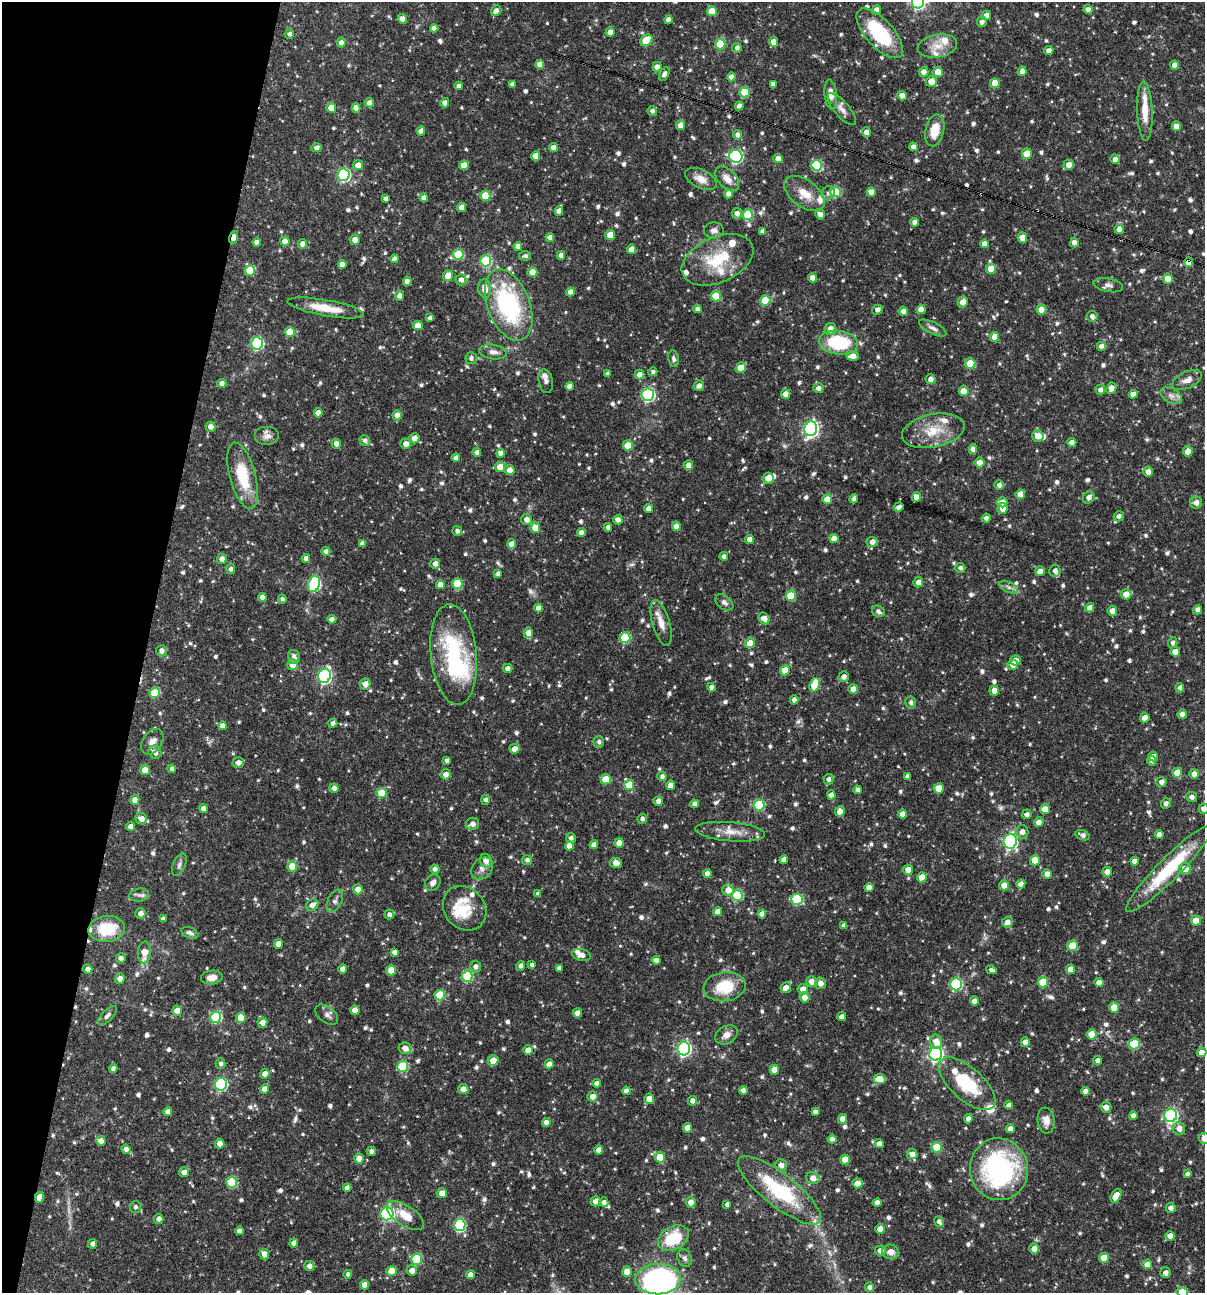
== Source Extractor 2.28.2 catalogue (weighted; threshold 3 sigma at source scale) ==
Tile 9 of 4 x 4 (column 1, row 3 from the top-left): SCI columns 250-1452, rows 1293-2583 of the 5187 x 5168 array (HDU 1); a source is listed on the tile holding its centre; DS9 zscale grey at full resolution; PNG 1207 x 1295 px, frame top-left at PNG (2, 2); each listed source drawn as its Kron ellipse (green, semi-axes under 4 px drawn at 4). Shown black and unused: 12% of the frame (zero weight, under 3 of 4 exposures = <1% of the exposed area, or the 3 px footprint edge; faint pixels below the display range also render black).
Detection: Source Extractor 2.28.2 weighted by HDU 2 'WHT'; one run over the whole footprint, this tile lists its part. Background 0.0707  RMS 0.0036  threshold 0.0161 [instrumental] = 3 sigma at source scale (4.5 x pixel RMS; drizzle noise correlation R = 1.50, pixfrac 1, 0.05/0.05 arcsec/px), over >= 5 px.
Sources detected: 955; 1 too faint to see at this stretch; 2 inside a brighter object's white glare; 4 cosmic-ray / hot-pixel residue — neither listed nor drawn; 26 inside a brighter listed object's ellipse — not listed separately; of the other 922, all 500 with FLUX_AUTO >= 1.02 (the completeness limit of this list) listed and drawn (422 fainter detections not listed), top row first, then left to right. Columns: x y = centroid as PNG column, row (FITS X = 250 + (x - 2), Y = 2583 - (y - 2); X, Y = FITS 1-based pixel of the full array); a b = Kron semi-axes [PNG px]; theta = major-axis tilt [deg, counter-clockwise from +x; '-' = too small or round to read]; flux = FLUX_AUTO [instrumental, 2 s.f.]
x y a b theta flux
918 2 6 6 - 63
496 10 6 5 - 1.6
876 10 4 4 - 2
1088 10 4 4 - 1.9
712 11 5 5 - 6.8
986 15 5 4 - 2.3
402 19 5 4 - 2.2
669 20 4 4 - 2.1
982 22 5 5 - 1.3
434 28 4 4 - 1.9
610 32 4 4 - 2.2
880 33 31 14 -48 23
289 34 5 4 - 1.1
646 40 7 5 39 10
341 42 5 4 - 1.7
773 42 5 4 - 2.8
720 44 5 5 - 11
937 46 20 11 9 4.9
737 48 5 5 - 1.3
1049 50 4 4 - 1.7
540 64 4 4 - 2.7
1175 65 4 4 - 2.4
657 67 5 4 - 2.5
1022 71 4 4 - 2.7
924 72 5 4 - 2.2
938 72 5 5 - 4.2
664 74 7 4 62 1.3
731 77 4 4 - 1.9
931 81 5 5 - 4
995 83 5 5 - 6.8
512 84 4 4 - 1.1
773 84 4 4 - 1.4
458 86 4 4 - 1.2
745 92 5 5 - 15
831 94 15 6 -84 3
902 95 5 4 - 2.4
369 103 4 4 - 2.3
445 103 4 4 - 1.9
739 106 4 4 - 1.5
331 108 5 4 - 4.2
356 108 4 4 - 2.3
842 109 20 7 -50 2.6
652 111 5 4 - 1.1
1145 111 29 7 -88 6.5
681 125 4 4 - 2.9
1176 126 5 4 - 2.5
935 130 16 9 77 7.2
421 131 4 4 - 2.1
867 132 5 4 - 2.5
737 135 5 4 - 1.4
913 147 4 4 - 2
316 148 5 4 - 1.4
553 148 4 4 - 1.9
1027 154 5 5 - 7
536 156 5 4 - 3.1
736 156 6 6 - 47
778 158 4 4 - 2.3
1115 159 5 4 - 1.5
358 165 5 5 - 2.6
464 165 5 4 - 5.3
816 165 5 5 - 21
1069 165 5 5 - 2.6
344 175 6 6 - 46
701 179 17 9 -26 3.5
727 179 15 9 -46 3.6
835 192 5 5 - 16
871 192 5 4 - 3
828 193 7 6 - 1.1
728 194 4 4 - 1.8
804 194 23 13 -37 6.4
485 196 5 5 - 11
386 198 4 3 - 1.2
424 198 4 4 - 1.8
462 207 4 4 - 2.3
559 211 4 4 - 2.3
737 213 5 5 - 1.8
820 214 5 4 - 1.7
748 215 5 5 - 15
915 222 4 4 - 2.1
1119 229 5 4 - 1.8
714 230 10 8 5 1.5
762 231 4 4 - 1.1
610 235 5 5 - 5.3
233 237 6 3 73 2.8
550 237 4 4 - 1.8
1022 238 5 4 - 4.1
355 240 5 5 - 2.3
285 241 5 4 - 2.4
257 242 4 4 - 1.9
1074 243 4 4 - 2.7
303 244 5 4 - 2.2
985 244 4 4 - 2.5
518 246 4 4 - 2.2
632 249 4 4 - 2.7
458 254 5 5 - 17
561 255 4 4 - 1.8
525 256 6 5 - 1.1
394 259 4 4 - 1.8
718 260 38 22 23 16
486 261 5 5 - 28
1188 262 5 4 - 2.2
342 264 4 4 - 2.1
991 269 5 5 - 7.2
250 270 5 5 - 8.6
532 272 5 5 - 3.4
448 276 5 5 - 5.5
813 278 4 4 - 2.3
1168 279 5 5 - 3.5
461 280 5 5 - 1.7
407 281 4 4 - 2.9
1108 285 15 6 -12 1.7
485 289 9 6 -82 3.6
570 292 4 4 - 2.2
399 296 5 4 - 1.8
716 296 5 5 - 11
765 300 5 5 - 12
963 302 5 5 - 2.9
509 305 37 21 -69 43
326 308 39 8 -10 8.1
697 309 4 4 - 1
921 309 4 4 - 3.1
877 310 5 4 - 1.7
1041 310 5 5 - 5.3
903 311 5 4 - 1.8
1092 316 5 5 - 1.2
430 318 4 3 - 1
418 326 5 4 - 4.4
933 328 15 6 -26 1.7
830 329 6 5 - 3
290 332 5 5 - 8.2
995 337 5 4 - 3.5
257 343 6 6 - 36
838 343 19 12 -8 23
1102 346 5 5 - 2.6
493 352 14 7 -9 2.1
853 356 6 5 - 3
471 358 6 5 - 1.1
673 359 8 5 -78 1
970 363 5 5 - 11
741 368 6 5 - 5.7
653 372 4 4 - 1.1
608 374 4 3 - 1.1
639 375 5 5 - 2.3
930 379 5 4 - 1.9
1187 380 16 8 25 2.8
546 381 12 7 -78 1.3
222 383 5 4 - 1.5
570 386 4 4 - 2
699 386 5 5 - 1.6
818 388 5 5 - 1.7
1111 388 6 4 64 2.9
1100 390 5 4 - 1.5
964 391 5 5 - 6.1
786 394 5 5 - 2.8
1133 394 4 4 - 2.1
648 395 6 6 - 48
1171 396 11 7 -31 2
318 413 5 4 - 2
397 415 5 4 - 2.4
210 427 5 5 - 1.9
811 429 7 6 - 90
933 431 32 16 12 11
267 436 12 9 0 2.2
1038 436 6 5 - 3.2
414 438 5 5 - 2.9
365 440 5 5 - 1.3
1072 442 4 4 - 2.3
336 444 5 4 - 1.9
406 444 5 5 - 2.5
628 445 5 5 - 7.6
973 449 5 4 - 2.1
1188 451 5 5 - 2.6
477 452 4 4 - 1.4
501 453 4 4 - 2.2
456 458 4 4 - 1.9
980 462 5 5 - 2.4
688 465 5 4 - 2.3
500 467 5 5 - 5.6
510 470 5 5 - 3.1
1148 472 5 5 - 2.5
243 476 34 13 -75 14
768 478 5 5 - 3.6
999 485 4 4 - 1.3
1020 494 5 4 - 3.1
916 497 5 4 - 3
1089 497 6 5 - 2
827 499 5 5 - 5
854 499 4 4 - 1.4
1002 502 5 5 - 2.9
1196 503 6 6 - 2.1
899 507 5 4 - 1.7
1003 508 5 5 - 2.7
649 509 4 4 - 2.4
1119 516 5 5 - 1.3
986 518 4 4 - 1.3
526 519 5 5 - 2.5
618 520 4 4 - 2.2
676 526 5 4 - 2.3
608 527 4 4 - 1.4
535 528 5 5 - 5.1
457 531 5 5 - 1.2
581 532 4 4 - 1.9
834 538 4 4 - 2.9
750 539 4 4 - 2.3
872 542 5 5 - 2.3
362 544 4 4 - 1.4
512 544 4 4 - 3.1
326 551 4 4 - 1.2
724 556 4 4 - 1.2
222 559 5 4 - 2.1
306 559 4 4 - 1.8
435 564 5 4 - 2
960 568 5 5 - 1.1
231 569 5 4 - 1
1040 571 5 5 - 2.8
1055 571 6 5 - 1.4
498 574 4 4 - 1.3
918 582 5 5 - 2.4
314 584 8 6 73 42
457 584 5 5 - 11
440 585 4 4 - 2.7
1008 587 10 5 -27 1.3
1126 594 5 5 - 3.4
791 596 5 5 - 10
262 597 4 4 - 2.5
282 599 4 4 - 1
724 602 10 6 -36 1.3
538 608 4 4 - 2.4
1090 608 5 4 - 2.3
1198 610 4 4 - 1.4
878 611 7 5 -32 1.4
1112 611 5 5 - 2.6
764 618 6 5 - 3.1
332 619 4 4 - 1.6
661 623 24 8 -74 4
528 633 5 4 - 3.2
625 638 5 5 - 16
750 643 5 4 - 6.2
1173 643 5 4 - 1
161 651 5 5 - 1.5
1175 652 5 4 - 2.5
454 655 50 23 -84 42
294 657 7 6 - 1.6
1015 660 5 5 - 2.9
293 665 5 5 - 4.3
1013 665 5 5 - 2.3
507 668 5 4 - 1.5
785 670 5 5 - 4.7
324 676 7 6 - 67
844 677 5 5 - 1.6
365 684 5 5 - 2.6
815 685 7 5 70 12
711 687 4 4 - 1.6
1180 688 4 4 - 1.4
853 689 5 4 - 2.6
994 691 5 4 - 2.4
155 693 5 5 - 13
794 700 4 4 - 1.7
911 702 6 5 - 1.1
1182 714 5 4 - 1.8
1145 718 5 4 - 3.3
333 723 4 4 - 1.5
223 726 4 4 - 2.7
152 742 14 9 54 2.7
599 742 6 5 - 1.2
514 749 5 5 - 2.5
155 752 7 6 - 2.6
1153 756 5 4 - 3
447 761 4 4 - 1.2
1152 761 5 4 - 1.2
238 763 5 5 - 1.9
172 769 4 4 - 1.1
145 770 5 5 - 5.4
1177 773 5 5 - 5
446 774 5 5 - 1.9
1194 774 5 5 - 2.3
662 776 5 4 - 1.2
907 777 4 4 - 1.4
606 779 5 5 - 9.6
828 779 5 5 - 1.2
1161 782 5 5 - 1.6
629 785 5 5 - 8.2
671 785 5 4 - 3.1
334 788 4 4 - 1.8
939 788 5 5 - 6
857 790 4 4 - 1.3
382 793 5 5 - 7.8
831 795 4 4 - 2.1
1192 797 5 5 - 1.4
135 800 5 4 - 2.9
485 800 5 4 - 1
658 801 4 4 - 2.2
1166 803 5 5 - 1.3
695 804 4 4 - 1.5
759 805 5 5 - 21
204 808 4 4 - 2.4
1045 809 5 5 - 4.3
1204 809 5 5 - 2
840 811 5 4 - 2.9
903 814 4 4 - 2.9
1027 814 5 4 - 1.6
141 819 6 5 - 2.3
642 819 5 4 - 1.3
1039 822 5 5 - 2.4
472 824 7 6 - 1.9
131 827 4 4 - 2.6
730 832 35 9 -5 5.8
1022 832 7 6 - 2
1083 835 7 5 -20 1.4
1159 835 4 4 - 2.2
571 838 5 5 - 1.3
1010 841 7 6 - 70
619 843 5 4 - 4.5
594 845 4 4 - 2.1
569 846 4 4 - 3.2
527 860 5 5 - 1.2
784 860 4 4 - 2.4
1035 860 5 5 - 8.1
486 861 7 6 - 2.5
1135 861 4 4 - 2.1
616 863 6 5 - 2.8
179 865 12 6 65 1.2
292 866 5 5 - 6.7
482 868 12 9 46 2.2
435 869 4 4 - 1.4
1169 869 60 11 45 24
1185 869 6 5 - 4
908 870 5 5 - 3.1
1107 872 5 4 - 2.8
707 874 4 4 - 2.2
1047 874 4 4 - 2.5
922 877 5 4 - 4
433 883 8 7 - 1.6
1021 884 4 4 - 2
1004 885 5 5 - 3.2
869 888 4 4 - 3.1
358 889 5 5 - 2.8
728 890 6 6 - 3.5
538 894 4 4 - 1.3
139 895 10 6 7 1.2
737 895 5 5 - 22
797 899 6 5 - 23
335 901 12 7 64 1.6
312 905 7 5 44 2.4
465 908 24 20 -49 8.6
718 912 4 4 - 3.2
141 913 5 5 - 2
389 914 5 5 - 1.3
762 914 4 4 - 2.5
163 919 4 4 - 1.3
1196 921 5 5 - 5.6
1007 922 5 5 - 2
844 926 4 4 - 1.4
107 929 18 13 4 15
190 933 9 5 -23 1.1
278 944 5 4 - 3.5
1072 946 5 5 - 9.9
144 952 11 6 85 4.8
394 952 4 4 - 1.4
581 955 9 6 -11 2.3
121 958 5 4 - 1.3
656 960 4 4 - 1.7
532 965 4 4 - 1.2
521 966 5 4 - 1.5
475 967 6 5 - 1.7
559 968 4 4 - 1.5
88 969 5 4 - 1.7
343 969 4 4 - 2.4
1070 969 4 4 - 3
391 970 5 5 - 5.8
991 970 5 3 - 1.1
467 976 5 5 - 23
212 977 11 7 7 2.6
120 979 5 5 - 2.3
811 982 5 5 - 2.7
1043 982 5 5 - 12
820 983 6 5 - 2.3
1099 983 4 4 - 2.3
956 984 6 5 - 31
725 987 21 14 7 13
786 988 5 5 - 2.3
803 989 5 5 - 2.3
440 995 5 5 - 14
805 997 5 5 - 2.6
974 1001 4 4 - 2.9
1114 1008 5 5 - 6.1
355 1010 4 4 - 3.1
177 1011 5 5 - 4.1
577 1013 4 4 - 2.9
107 1015 12 5 45 1.3
327 1015 13 8 -36 1.8
215 1017 5 5 - 26
842 1017 4 4 - 1.7
241 1018 5 5 - 5.9
262 1023 5 5 - 2.3
1092 1034 5 5 - 7.1
726 1035 12 8 30 2.5
936 1041 7 6 - 3.6
1025 1042 5 4 - 2.5
1134 1044 5 5 - 15
405 1048 6 6 - 2.7
684 1049 6 6 - 72
528 1050 5 4 - 3
1201 1053 5 4 - 2.7
936 1054 7 6 - 84
1098 1060 4 4 - 1.7
493 1061 5 5 - 4.6
220 1064 5 5 - 1.1
549 1064 4 4 - 2.2
402 1066 5 5 - 21
113 1069 4 4 - 1.4
774 1070 5 4 - 3.9
265 1074 5 4 - 2.6
880 1079 6 5 - 5.3
597 1083 4 4 - 2.4
221 1084 6 6 - 40
967 1084 35 16 -42 19
265 1089 5 4 - 2.3
463 1089 5 5 - 2.6
743 1090 4 4 - 1.9
626 1091 4 4 - 2
1085 1091 4 4 - 1.7
592 1096 5 5 - 2.7
649 1099 5 5 - 2.9
692 1101 5 4 - 1.6
1008 1105 4 3 - 1
1106 1107 5 5 - 2.2
168 1112 4 4 - 2.5
815 1112 4 4 - 1.3
1133 1115 4 4 - 1.8
1171 1115 6 6 - 68
842 1119 4 4 - 3.2
968 1119 5 4 - 2.1
1046 1120 13 8 -83 3.1
546 1122 4 4 - 2
687 1128 4 4 - 3.7
1010 1129 4 4 - 2.2
1179 1129 6 6 - 2.7
1204 1138 5 5 - 2.5
832 1139 4 4 - 2.2
101 1141 5 5 - 2.3
219 1144 5 5 - 2.6
879 1144 4 4 - 2.1
937 1147 5 5 - 13
126 1149 4 4 - 2.2
599 1150 4 4 - 2.4
371 1151 4 4 - 1.3
912 1154 5 5 - 2.4
660 1157 5 5 - 7.3
359 1158 5 4 - 2.5
845 1160 5 4 - 5.1
781 1165 6 5 - 2
999 1169 31 29 -78 59
184 1172 5 5 - 2
1187 1174 4 4 - 1.1
813 1178 7 6 - 3
231 1182 5 5 - 18
857 1183 5 5 - 2.6
347 1188 4 4 - 2
779 1190 51 16 -38 31
442 1193 5 5 - 2.6
1116 1196 7 4 61 4.4
39 1197 5 4 - 3.2
596 1201 5 5 - 2.3
604 1202 5 4 - 1.6
691 1202 5 5 - 2.8
877 1203 4 4 - 2.1
727 1204 4 4 - 1.1
135 1207 6 5 - 1.1
1171 1208 5 5 - 1.5
387 1214 6 6 - 44
405 1216 21 10 -34 6.3
159 1219 5 4 - 1.6
939 1222 6 4 -55 1.3
460 1225 6 6 - 35
880 1229 5 4 - 3.1
239 1231 4 4 - 1.9
1170 1236 5 4 - 2.6
673 1238 16 11 31 14
294 1243 4 4 - 2.2
93 1244 5 4 - 1.8
1034 1249 5 4 - 2.4
880 1251 5 5 - 2.2
891 1252 8 7 - 2.7
264 1254 5 5 - 2.6
684 1258 9 7 -66 1.2
1104 1258 5 5 - 5.6
417 1259 5 5 - 17
1147 1264 5 4 - 3.2
309 1266 5 5 - 1.9
391 1271 5 5 - 6.7
412 1271 5 5 - 2.4
627 1272 5 5 - 4.2
1165 1273 5 5 - 1.6
348 1274 4 4 - 1.1
470 1275 4 4 - 2.4
658 1279 23 15 1 47
364 1285 5 4 - 2.4
869 1287 4 4 - 1.4
1182 1292 5 5 - 9.9
Overlapping masked pixels (flux is a lower limit): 4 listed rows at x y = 233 237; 1188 262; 107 929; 39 1197
Isophote crosses this tile's border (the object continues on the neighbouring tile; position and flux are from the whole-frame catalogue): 5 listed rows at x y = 918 2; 1204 809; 1201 1053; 1204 1138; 1182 1292